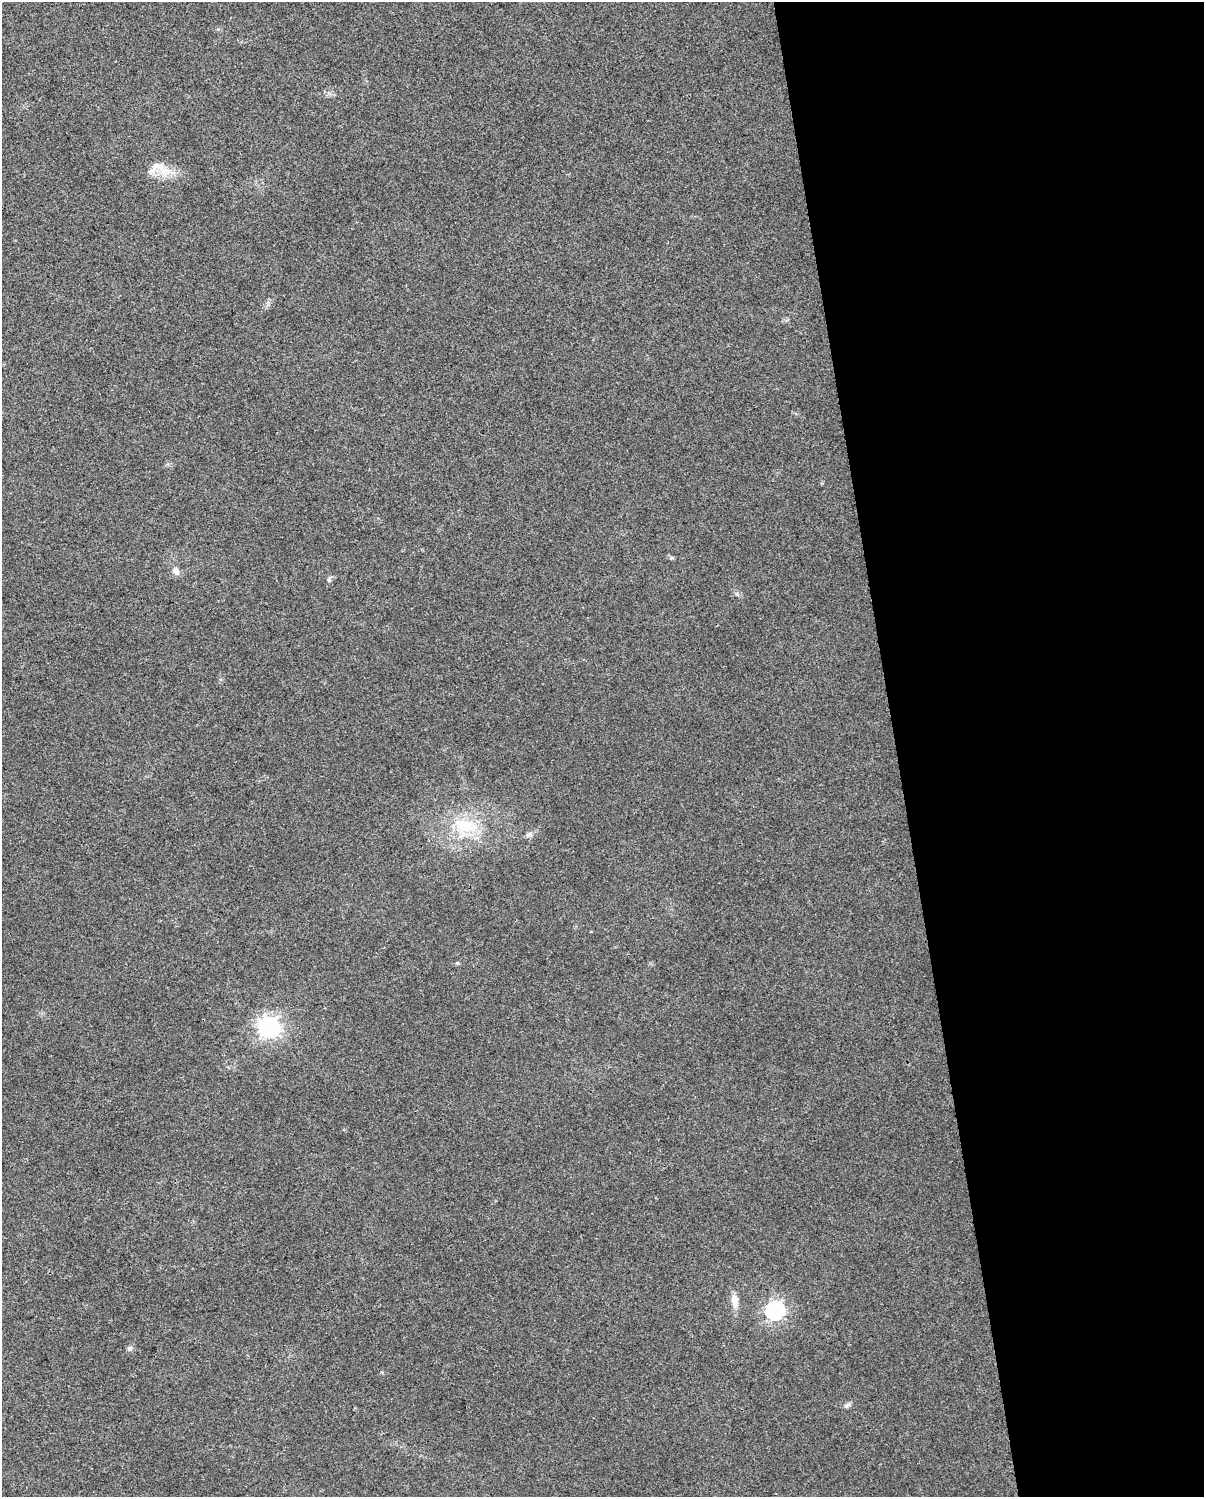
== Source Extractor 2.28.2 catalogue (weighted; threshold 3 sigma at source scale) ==
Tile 8 of 4 x 3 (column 4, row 2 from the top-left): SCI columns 3605-4806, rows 1564-3058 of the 4806 x 4576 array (HDU 1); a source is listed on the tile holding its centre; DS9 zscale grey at full resolution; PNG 1206 x 1499 px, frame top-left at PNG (2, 2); no overlay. Shown black and unused: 26% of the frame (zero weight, under 3 of 4 exposures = <1% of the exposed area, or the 3 px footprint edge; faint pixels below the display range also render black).
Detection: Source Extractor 2.28.2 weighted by HDU 2 'WHT'; one run over the whole footprint, this tile lists its part. Background 0.0315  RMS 0.0041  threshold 0.0183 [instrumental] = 3 sigma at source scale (4.5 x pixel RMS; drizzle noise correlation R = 1.50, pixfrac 1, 0.0396/0.0396 arcsec/px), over >= 5 px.
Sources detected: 12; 1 inside a brighter listed object's ellipse — not listed separately; the other 11 listed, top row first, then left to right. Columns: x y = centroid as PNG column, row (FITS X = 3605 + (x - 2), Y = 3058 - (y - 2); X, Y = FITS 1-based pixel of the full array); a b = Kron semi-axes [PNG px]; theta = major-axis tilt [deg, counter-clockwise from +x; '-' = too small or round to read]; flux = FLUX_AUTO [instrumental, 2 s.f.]
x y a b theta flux
164 171 18 12 -21 6.8
175 571 11 8 -50 2.2
329 580 6 5 - 0.87
465 825 38 20 -7 20
529 834 10 6 1 1.3
457 963 6 4 42 0.5
269 1027 8 8 - 190
734 1301 19 8 -83 3.8
775 1310 8 7 - 140
130 1348 8 7 - 1.1
846 1406 7 5 -45 0.9
Unlisted compact peaks at least as high as the median listed source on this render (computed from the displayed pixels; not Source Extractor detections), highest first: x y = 737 594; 671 558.